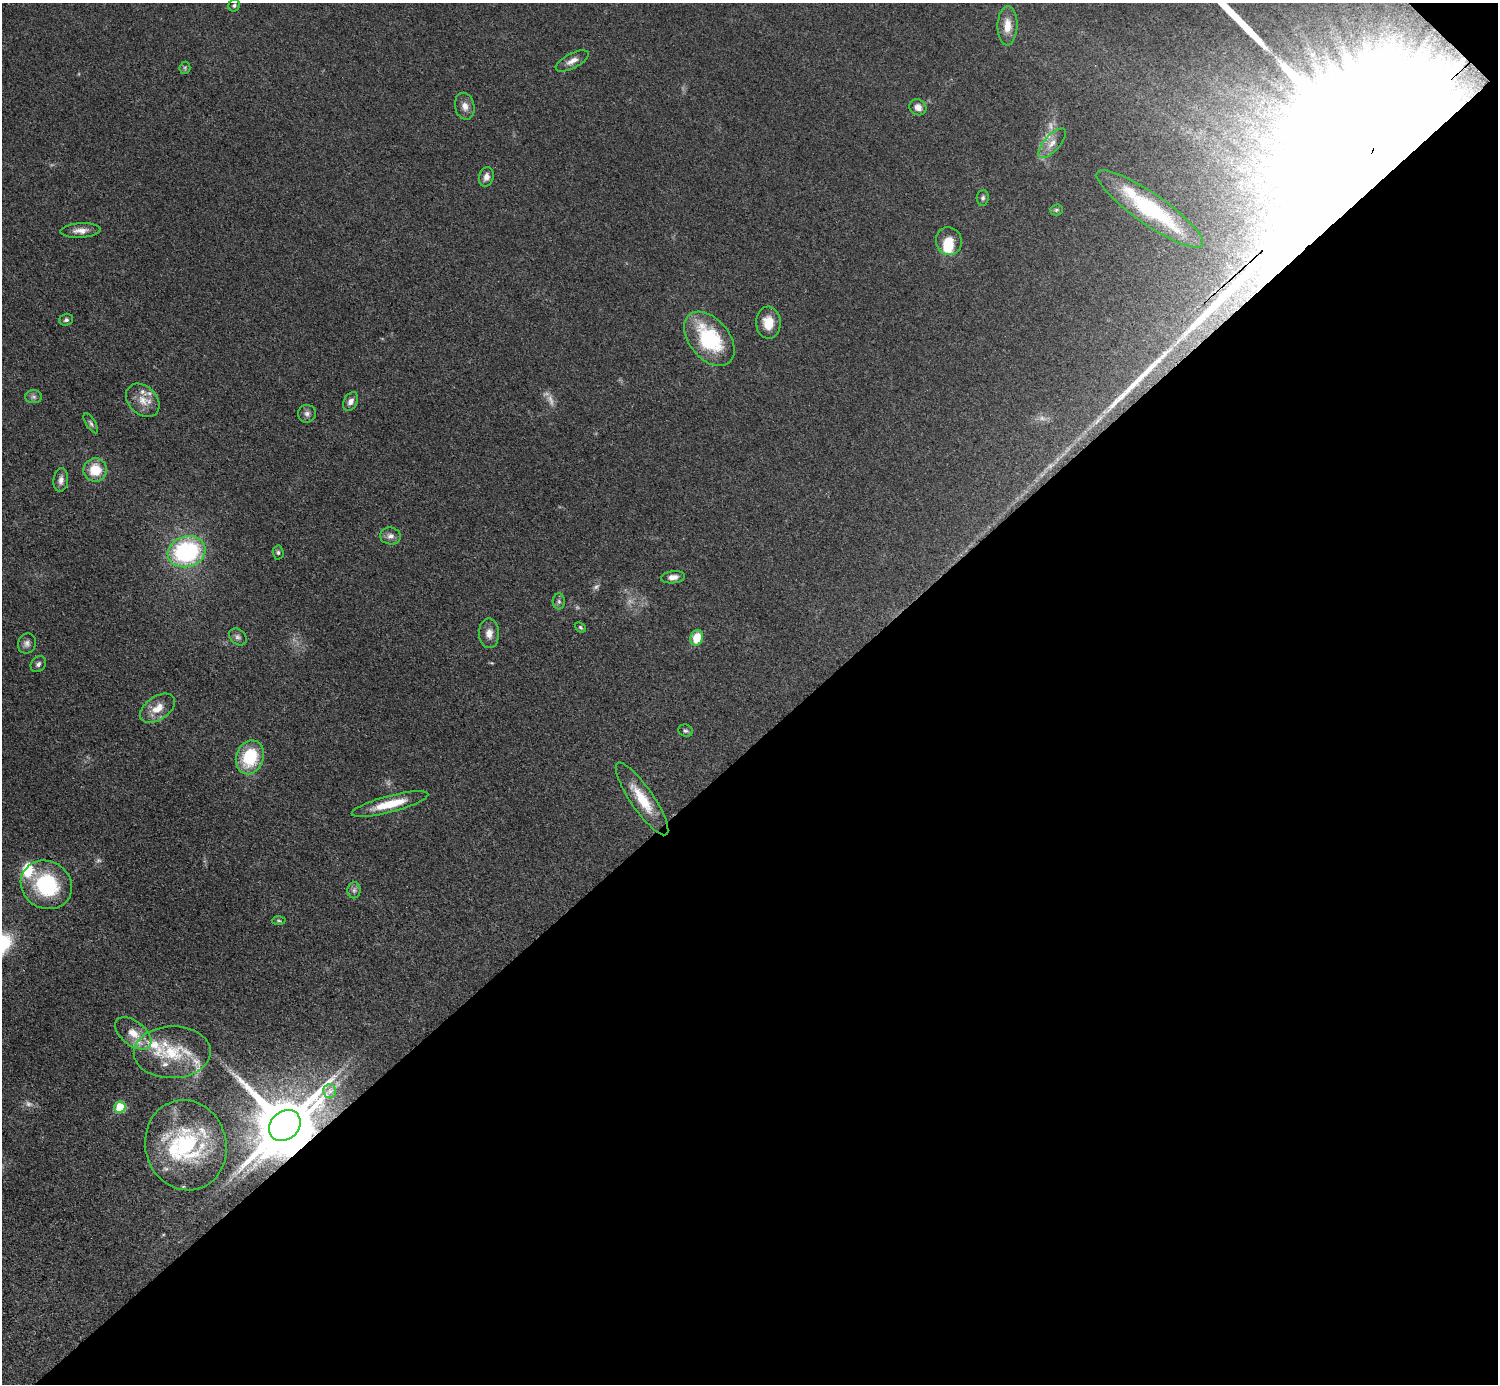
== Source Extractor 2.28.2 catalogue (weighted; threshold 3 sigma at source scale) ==
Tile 12 of 4 x 4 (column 4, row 3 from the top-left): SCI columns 4496-5991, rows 1688-3069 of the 5993 x 5993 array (HDU 1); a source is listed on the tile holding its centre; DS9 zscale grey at full resolution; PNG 1500 x 1386 px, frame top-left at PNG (2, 3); each listed source drawn as its Kron ellipse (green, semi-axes under 4 px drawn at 4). Shown black and unused: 46% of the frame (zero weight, under 3 of 5 exposures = <1% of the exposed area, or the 3 px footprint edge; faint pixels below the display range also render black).
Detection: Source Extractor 2.28.2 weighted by HDU 2 'WHT'; one run over the whole footprint, this tile lists its part. Background 0.0505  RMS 0.0053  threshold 0.0239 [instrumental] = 3 sigma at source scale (4.5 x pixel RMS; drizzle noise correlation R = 1.50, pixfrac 1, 0.05/0.05 arcsec/px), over >= 5 px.
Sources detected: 70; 8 too faint to see at this stretch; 2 inside a brighter object's white glare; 3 long thin detections or spike segments (spike, bleed or trail) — neither listed nor drawn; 9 inside a brighter listed object's ellipse — not listed separately; the other 48 listed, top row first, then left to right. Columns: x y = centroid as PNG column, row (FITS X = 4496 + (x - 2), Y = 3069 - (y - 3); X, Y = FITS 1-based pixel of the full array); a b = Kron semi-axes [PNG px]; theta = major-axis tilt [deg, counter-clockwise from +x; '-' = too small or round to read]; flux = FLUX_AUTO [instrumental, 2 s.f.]
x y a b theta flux
234 5 6 5 - 1.1
1007 26 20 10 88 7.5
572 61 18 7 27 3.9
185 68 6 5 - 0.84
465 106 13 9 -77 3.9
918 107 9 7 -35 3.8
1052 143 18 8 47 5
486 177 10 7 76 2.7
983 198 8 6 84 1.3
1150 209 64 15 -35 48
1056 210 6 5 - 0.88
80 231 20 7 3 4.5
949 241 14 13 - 8.8
66 320 7 5 16 1.3
768 323 16 12 -87 8.4
709 339 31 20 -50 43
34 397 8 6 0 1.7
143 400 19 14 -44 7.7
351 401 10 6 60 3
307 414 9 9 - 2.2
91 423 11 4 -59 1.3
95 470 11 11 - 13
61 480 12 7 83 3.2
390 536 10 8 -5 2.8
186 552 19 15 16 71
278 552 7 5 -87 1.1
673 577 12 6 6 3.1
559 601 8 6 -88 1.2
580 627 6 4 -40 0.85
489 633 15 10 -89 4.7
238 637 10 7 -40 1.8
697 638 8 6 71 12
27 643 10 8 68 2.3
38 664 9 7 49 1.7
158 708 19 11 34 7.8
685 731 7 6 - 1.2
250 757 17 13 70 27
642 799 43 11 -56 17
390 804 40 8 15 16
46 885 26 23 -31 43
354 890 8 6 88 1.7
279 921 7 3 -1 0.63
133 1033 21 12 -38 8.3
172 1052 38 26 2 30
330 1091 7 6 - 1.8
120 1107 5 5 - 30
285 1125 17 14 43 4400
186 1145 45 40 -74 70
Overlapping masked pixels (flux is a lower limit): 1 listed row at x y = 285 1125